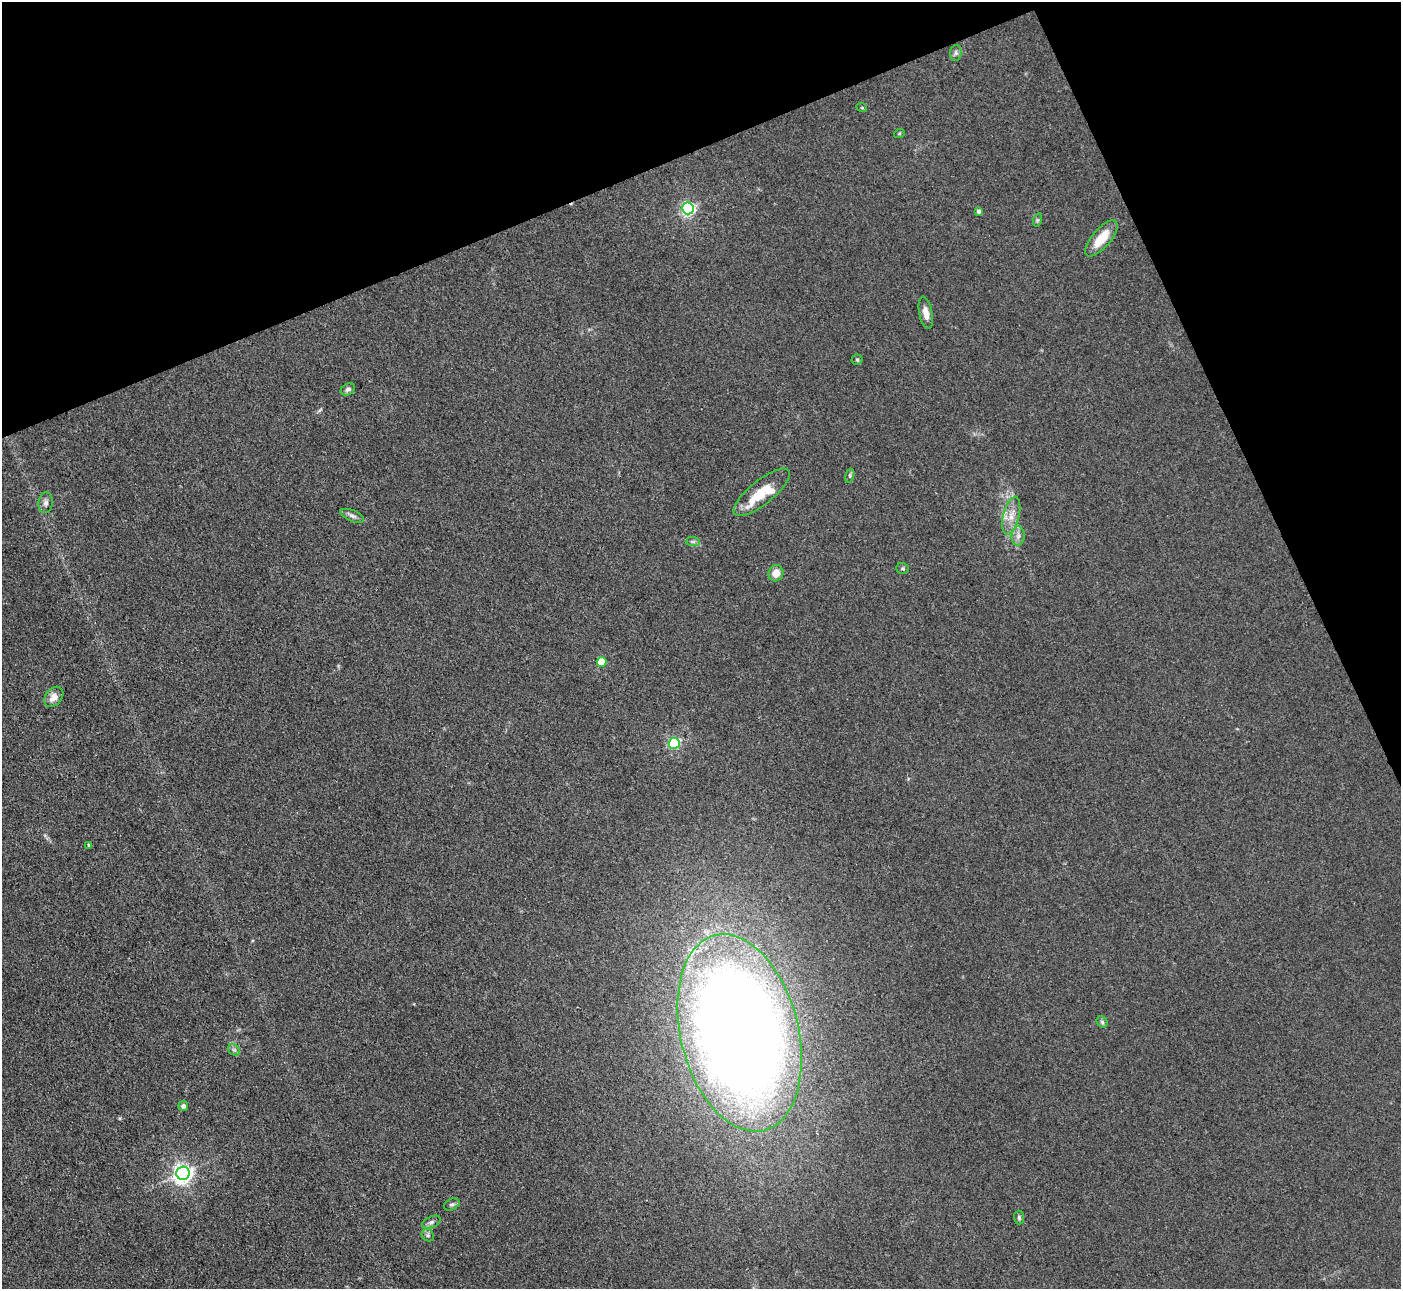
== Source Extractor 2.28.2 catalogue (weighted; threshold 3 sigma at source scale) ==
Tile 3 of 4 x 4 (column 3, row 1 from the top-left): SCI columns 2799-4197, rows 4147-5433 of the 5599 x 5585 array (HDU 1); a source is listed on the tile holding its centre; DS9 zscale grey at full resolution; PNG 1403 x 1291 px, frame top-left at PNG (2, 2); each listed source drawn as its Kron ellipse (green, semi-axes under 4 px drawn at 4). Shown black and unused: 21% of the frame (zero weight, under 3 of 4 exposures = <1% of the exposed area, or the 3 px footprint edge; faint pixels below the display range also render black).
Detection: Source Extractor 2.28.2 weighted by HDU 2 'WHT'; one run over the whole footprint, this tile lists its part. Background 0.0557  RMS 0.0059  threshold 0.0266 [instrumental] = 3 sigma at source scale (4.5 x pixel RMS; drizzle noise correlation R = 1.50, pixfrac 1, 0.05/0.05 arcsec/px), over >= 5 px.
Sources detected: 34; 2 inside a brighter listed object's ellipse — not listed separately; the other 32 listed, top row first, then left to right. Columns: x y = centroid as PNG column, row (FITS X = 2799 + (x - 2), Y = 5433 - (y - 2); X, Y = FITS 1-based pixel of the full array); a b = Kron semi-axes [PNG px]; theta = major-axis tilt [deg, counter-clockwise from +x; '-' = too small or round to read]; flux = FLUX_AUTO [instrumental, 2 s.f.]
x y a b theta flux
956 53 8 5 83 1.6
862 108 5 3 - 0.53
899 134 5 3 - 0.59
688 208 6 6 - 140
979 211 4 4 - 1.9
1037 220 7 4 71 0.87
1101 238 22 9 49 14
926 313 16 6 -79 4.6
857 360 5 5 - 0.88
348 389 7 5 32 1.6
850 476 7 4 72 0.99
762 492 35 12 39 17
46 503 10 7 84 2.4
352 516 12 5 -23 2.3
1011 516 19 8 76 6.9
1018 536 9 6 89 2.9
693 542 7 4 -1 1.3
903 568 6 5 - 1
776 573 8 7 - 6.4
602 662 5 5 - 19
54 697 11 8 51 5.7
674 743 5 5 - 55
89 845 4 4 - 0.81
1102 1022 6 5 - 1.1
740 1033 101 59 -76 1300
234 1050 6 5 - 1.3
183 1106 5 5 - 2.2
183 1173 7 6 - 320
452 1204 8 5 26 1.4
1019 1218 7 5 -87 1.2
431 1222 10 5 25 1.9
428 1235 6 5 - 1.3